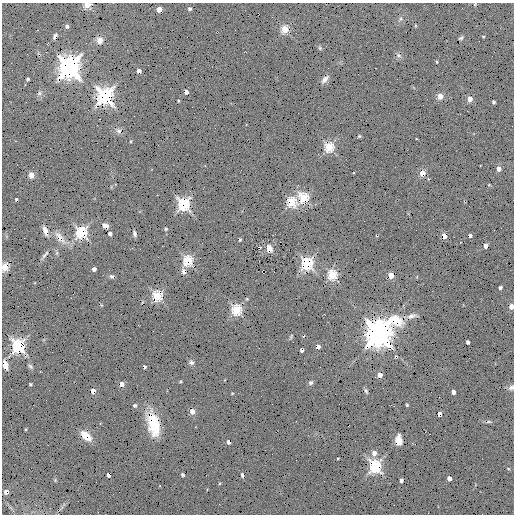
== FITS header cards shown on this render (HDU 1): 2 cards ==
NAXIS1  =                  512 /
NAXIS2  =                  512 /

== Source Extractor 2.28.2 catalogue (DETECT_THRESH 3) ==
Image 512 x 512 px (HDU 1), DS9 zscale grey, 1 PNG px = 1 image px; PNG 516 x 516 px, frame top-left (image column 1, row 512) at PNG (2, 3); no overlay
Background 108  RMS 20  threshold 59.5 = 3 sigma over >= 5 px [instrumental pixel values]
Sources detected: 124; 1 with non-positive FLUX_AUTO (blend fragments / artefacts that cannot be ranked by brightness) is not listed; the other 123 listed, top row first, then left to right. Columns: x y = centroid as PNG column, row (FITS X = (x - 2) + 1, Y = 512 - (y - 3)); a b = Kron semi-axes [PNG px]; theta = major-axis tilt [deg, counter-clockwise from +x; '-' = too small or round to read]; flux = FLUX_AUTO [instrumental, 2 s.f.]
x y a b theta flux
87 4 4 4 - 5.6e+04
475 4 3 2 - 9.4e+02
159 9 4 4 - 1.7e+04
190 9 3 3 - 4.2e+03
400 19 8 4 67 2.9e+03
415 25 3 2 - 8.5e+02
67 26 4 3 - 3.6e+03
285 29 4 4 - 5.5e+04
55 36 6 3 57 2.3e+03
483 37 3 3 - 1.7e+03
461 38 4 3 - 2.3e+03
100 40 5 5 - 7.9e+03
320 48 7 4 -61 2.1e+03
77 51 2 2 - 1.4e+06
398 55 6 5 - 9.3e+02
492 56 2 2 - 1.4e+06
437 62 3 3 - 1.7e+03
69 67 8 8 - 1.2e+06
12 70 2 2 - 1.4e+06
139 71 4 3 - 6.8e+03
28 79 3 3 - 3.2e+03
325 79 7 4 49 4.2e+03
186 92 4 3 - 5.7e+03
39 93 5 4 - 1.1e+03
105 96 7 7 - 4.9e+05
440 96 4 4 - 2.7e+04
470 99 4 4 - 1.9e+04
178 101 3 3 - 1.5e+03
494 102 3 3 - 3.2e+03
359 136 3 2 - 1.4e+03
416 139 3 2 - 9.3e+02
131 141 4 3 - 1.8e+03
329 147 5 5 - 9.9e+04
33 167 2 2 - 1.4e+06
499 169 4 4 - 1.6e+04
422 173 4 3 - 2.6e+04
31 175 4 4 - 2.3e+04
489 185 3 3 - 1.3e+03
303 198 5 5 - 1.2e+05
16 199 3 3 - 1.1e+03
291 202 5 5 - 9.2e+04
184 204 6 6 - 1.9e+05
49 215 2 2 - 1.4e+06
105 225 5 4 - 8.6e+03
166 229 3 3 - 2.7e+03
45 231 8 4 -73 4.6e+03
81 233 6 5 - 1.7e+05
110 234 3 3 - 5.9e+03
134 234 6 3 -78 2.6e+03
59 235 9 4 -42 4.5e+03
444 236 4 3 - 1.7e+04
470 236 3 3 - 3.3e+03
240 240 3 2 - 1.2e+03
485 246 4 3 - 1.0e+04
132 248 2 2 - 1.4e+06
269 248 5 5 - 2.5e+04
57 253 5 5 - 1.0e+03
45 255 8 2 52 2.0e+03
188 261 5 5 - 1.1e+05
307 263 6 5 - 1.9e+05
5 267 5 4 - 5.8e+04
94 269 4 3 - 6.0e+03
183 272 4 3 - 4.4e+03
332 275 5 5 - 1.0e+05
391 275 4 4 - 3.4e+04
111 276 4 4 - 1.2e+03
500 288 4 3 - 4.0e+03
157 296 5 4 - 1.1e+05
247 299 3 3 - 1.5e+03
101 305 3 2 - 7.5e+02
511 307 4 3 - 2.0e+04
236 310 5 5 - 1.2e+05
412 316 8 4 8 2.9e+03
379 333 11 8 44 2.3e+06
162 334 2 2 - 1.4e+06
291 337 5 2 - 1.6e+03
396 337 2 2 - 1.4e+06
130 338 2 2 - 1.4e+06
293 342 2 2 - 1.4e+06
468 342 3 3 - 5.0e+03
18 346 6 5 - 2.8e+05
318 347 4 3 - 1.0e+04
301 350 3 3 - 3.4e+03
52 352 2 2 - 1.4e+06
191 362 4 4 - 3.1e+03
5 365 7 4 -73 1.2e+04
30 366 4 3 - 2.3e+03
145 367 3 3 - 2.3e+03
380 375 4 3 - 1.4e+04
224 380 3 2 - 8.2e+02
181 382 3 3 - 2.0e+03
311 383 4 3 - 2.7e+03
30 384 3 3 - 2.3e+03
122 384 4 3 - 8.5e+03
511 387 5 4 - 3.6e+03
93 391 4 3 - 9.0e+03
366 391 4 2 - 2.1e+03
453 392 4 3 - 7.7e+03
232 393 3 3 - 1.5e+03
135 405 4 4 - 3.5e+03
407 405 3 3 - 2.5e+03
192 411 4 4 - 1.8e+04
439 414 3 3 - 6.4e+03
489 421 3 2 - 1.8e+02
100 423 3 3 - 8.5e+02
153 424 18 9 -78 5.1e+04
26 429 3 2 - 1.7e+03
86 436 8 5 -42 3.1e+04
399 440 9 5 -88 1.7e+04
228 442 4 3 - 3.8e+03
374 453 5 4 - 9.1e+03
338 459 3 2 - 1.8e+03
375 466 6 5 - 2.2e+05
508 468 5 3 - 1.2e+03
108 475 4 3 - 4.0e+03
183 475 3 3 - 2.5e+03
242 475 4 2 - 2.5e+03
449 478 4 4 - 1.0e+04
55 480 5 4 - 1.5e+03
401 480 4 3 - 5.7e+03
219 483 3 2 - 1.5e+03
207 489 2 2 - 7.2e+02
6 492 4 3 - 1.0e+04
At the frame edge (FLAGS 8, measured only in part): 5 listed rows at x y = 87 4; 475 4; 5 267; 511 307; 511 387
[1 non-positive-flux detection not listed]